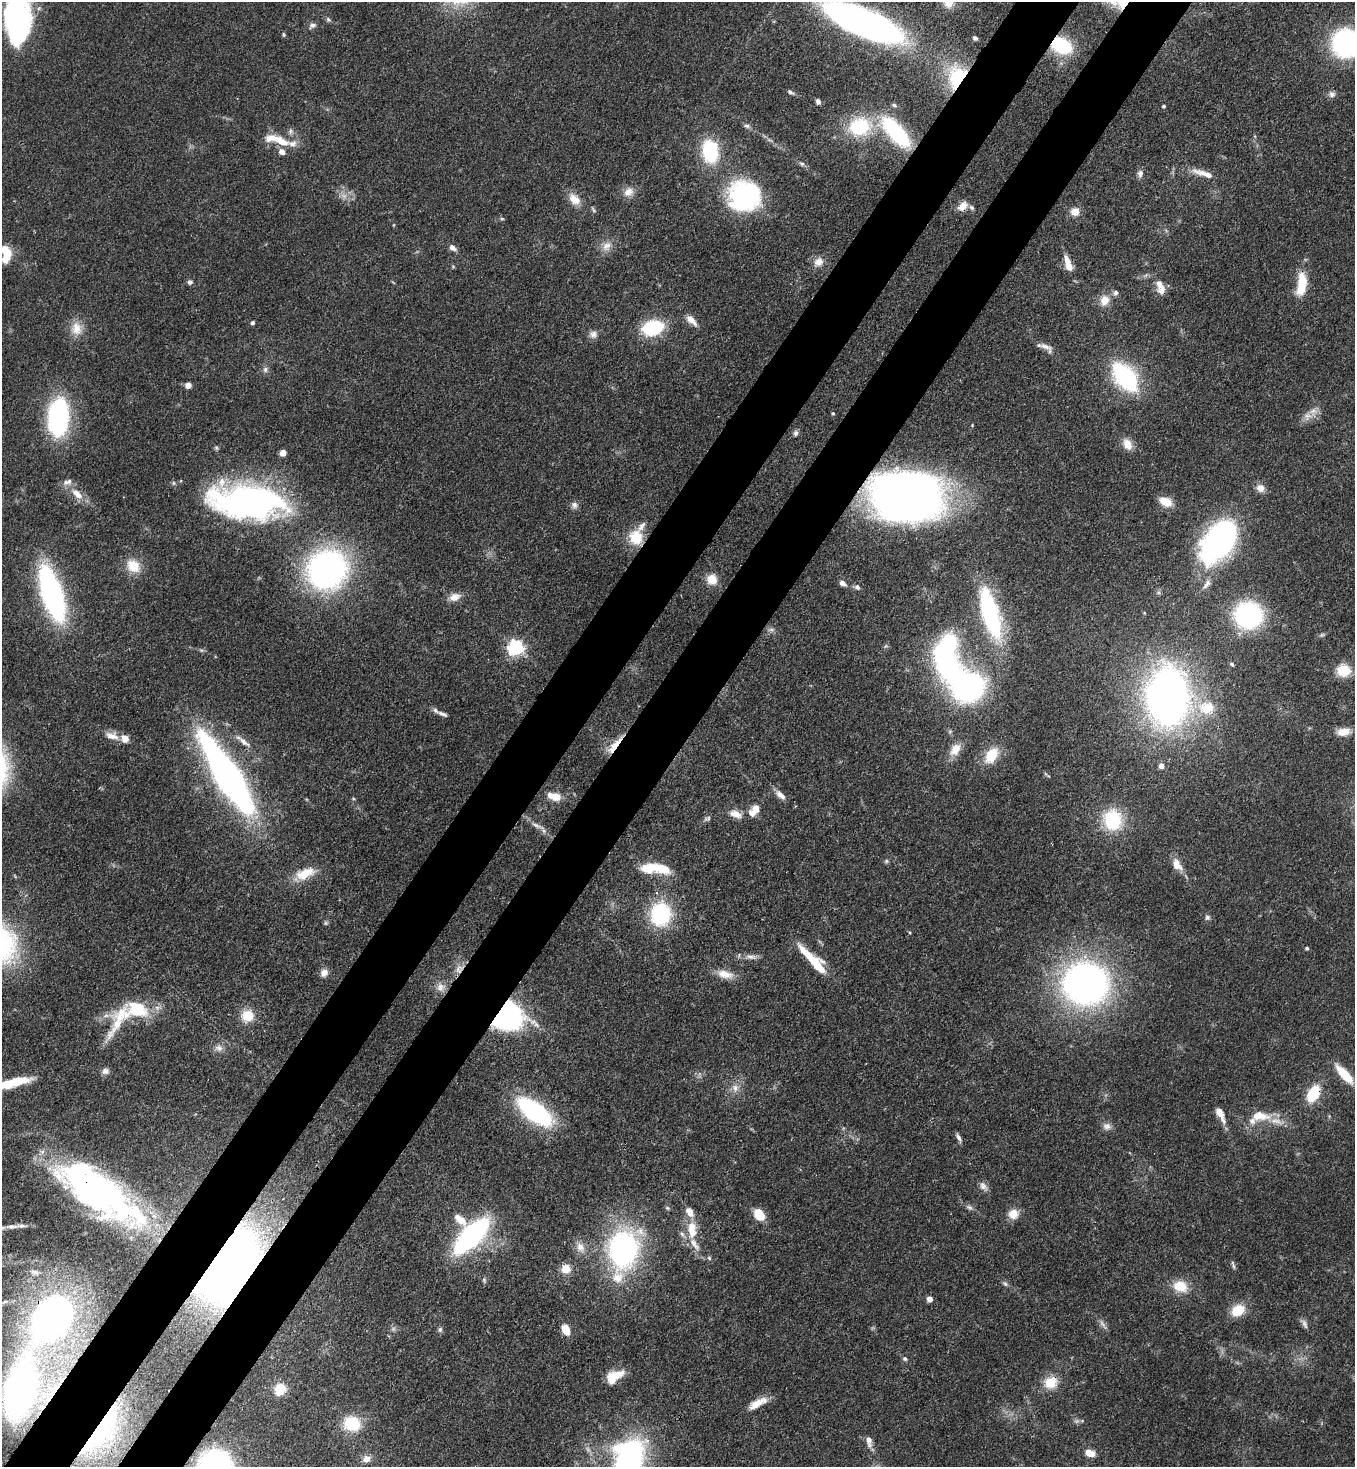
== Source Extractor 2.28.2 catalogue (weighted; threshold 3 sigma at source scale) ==
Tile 7 of 4 x 4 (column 3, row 2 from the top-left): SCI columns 2933-4285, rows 2990-4454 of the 6002 x 5980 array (HDU 1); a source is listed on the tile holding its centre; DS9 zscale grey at full resolution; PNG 1357 x 1469 px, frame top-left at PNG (2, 2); no overlay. Shown black and unused: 10% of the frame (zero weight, under 3 of 4 exposures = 7% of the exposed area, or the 3 px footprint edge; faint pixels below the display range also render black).
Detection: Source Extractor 2.28.2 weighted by HDU 2 'WHT'; one run over the whole footprint, this tile lists its part. Background 0.107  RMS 0.0041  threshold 0.0184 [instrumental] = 3 sigma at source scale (4.5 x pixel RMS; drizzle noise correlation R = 1.50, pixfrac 1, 0.05/0.05 arcsec/px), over >= 5 px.
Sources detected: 205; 2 too faint to see at this stretch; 10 inside a brighter object's white glare — not listed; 24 inside a brighter listed object's ellipse — not listed separately; the other 169 listed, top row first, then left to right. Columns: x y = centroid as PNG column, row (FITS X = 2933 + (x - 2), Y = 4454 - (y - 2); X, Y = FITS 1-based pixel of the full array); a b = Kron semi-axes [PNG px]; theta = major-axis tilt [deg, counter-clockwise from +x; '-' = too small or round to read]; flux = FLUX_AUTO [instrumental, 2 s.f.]
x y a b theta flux
948 3 14 14 - 5.2
19 17 77 25 -87 100
328 20 8 5 -49 0.85
863 22 59 18 -23 290
312 25 10 6 27 1.5
284 35 6 4 -83 0.59
975 38 5 5 - 1.1
1346 43 20 19 - 95
1061 45 22 15 -26 25
957 77 29 21 72 28
790 92 8 4 -29 0.88
1332 94 9 9 - 1.6
818 102 6 5 - 1.2
894 105 6 5 - 0.75
1164 106 4 3 - 0.53
747 126 9 5 -11 1.1
859 127 27 22 15 26
290 131 8 6 74 1.2
896 132 42 16 -48 38
281 141 20 11 -29 7
710 151 23 16 -80 28
802 164 8 6 -29 1
1202 173 31 8 -13 5
1140 174 10 7 76 1.8
628 192 14 12 42 3.9
744 195 28 26 -12 68
344 196 10 6 -29 2.3
574 199 18 12 -47 5.2
962 206 13 9 45 3.7
593 209 10 4 -58 0.72
1075 212 10 9 - 4.1
502 219 6 4 0 0.52
607 246 15 11 52 4
452 248 9 6 -35 2.1
6 252 17 10 -68 7.6
818 262 14 11 40 3.7
1069 266 11 7 -73 5.5
190 282 6 6 - 1.4
1301 284 30 11 83 12
1161 290 13 10 60 3.3
1105 300 15 12 59 5
691 320 16 7 -46 3.9
252 323 5 4 - 0.97
653 328 17 12 15 33
76 329 19 16 -87 6.6
593 334 10 10 - 2.2
1045 346 19 7 -21 2.9
265 370 8 6 75 1.3
1125 377 24 13 -52 68
188 385 7 6 - 2.2
833 413 5 4 - 0.5
1307 416 13 11 33 3.6
58 417 35 18 86 67
796 433 7 6 - 1.1
1127 444 15 10 -64 4.4
283 453 5 4 - 7
1260 488 11 10 - 3.2
77 494 19 10 -41 5.6
906 496 53 37 -7 420
250 501 74 30 -4 160
1166 502 13 8 -27 7.7
574 505 10 9 - 1.7
636 537 18 16 -78 11
1220 540 39 22 54 150
133 566 19 15 -40 7.7
327 569 35 32 46 140
712 579 11 11 - 5.5
843 583 7 5 -33 2.2
1207 584 16 7 55 2.4
857 587 7 6 - 1.3
52 593 36 13 -72 140
455 597 16 10 18 3.8
990 614 52 16 -74 60
1248 615 23 22 - 59
771 630 9 4 8 1
1322 635 7 5 21 0.77
886 646 7 4 34 0.6
516 647 6 6 - 140
947 663 37 21 -68 85
1232 664 6 4 -44 0.66
1343 670 15 13 3 9.6
1168 697 42 30 -90 260
1207 708 25 20 -8 14
443 714 15 5 -22 1.6
1343 732 16 9 8 5
112 736 19 10 -12 4.4
244 742 20 7 -40 3.3
614 745 29 7 51 6.2
955 749 19 12 51 5.6
991 755 20 13 56 11
1161 766 5 5 - 3.2
228 776 62 15 -58 300
780 795 15 7 -42 2.8
553 796 17 9 -14 6.1
754 810 14 8 53 5.6
736 814 19 10 -22 3.9
1113 820 25 22 -76 22
537 826 22 5 -23 2.5
886 861 6 5 - 0.67
1177 865 18 10 -56 4.3
662 869 26 12 -20 10
305 873 27 13 22 9.2
660 914 25 22 82 34
1207 917 7 7 - 1.1
326 923 6 5 - 0.7
1307 948 5 4 - 0.65
751 957 18 6 -8 2.6
816 964 31 11 -48 15
459 969 14 10 47 3.7
324 973 10 9 - 2.6
725 974 23 10 -13 5.7
1085 984 40 36 -11 170
441 987 13 12 - 3.6
157 1008 7 6 - 1.5
247 1016 14 14 - 8
505 1016 22 18 -2 160
120 1018 62 19 54 19
219 1048 11 9 -16 2.3
105 1071 9 7 9 1.8
1344 1074 24 8 -48 12
16 1081 31 10 16 14
735 1088 11 9 -83 3.1
1313 1093 20 12 62 14
535 1111 29 12 -36 82
1220 1114 20 7 -64 4.6
1260 1116 29 13 -2 9.3
1107 1126 12 10 -11 2.2
959 1137 11 5 -60 1.5
983 1186 13 8 -54 2.2
99 1190 63 30 -32 110
969 1207 10 6 -28 1.3
667 1208 6 5 - 0.68
759 1214 11 8 -53 11
1013 1214 13 11 19 4.9
460 1219 18 9 -42 5.6
12 1226 19 6 2 2.7
692 1229 25 13 -88 9.5
471 1236 31 13 46 100
580 1247 14 11 -66 3.9
623 1250 39 26 77 100
709 1258 6 5 - 0.71
224 1261 43 24 43 410
1233 1265 12 3 -71 0.9
566 1269 12 11 - 4.6
34 1272 14 7 -16 2.1
484 1280 7 5 -77 0.75
1005 1284 8 5 -37 1
1180 1286 19 14 -17 8.7
930 1299 4 4 - 3.7
5 1302 13 5 14 1.9
1238 1310 16 12 30 8.8
51 1319 35 23 55 240
1305 1324 14 6 -68 1.6
440 1330 7 5 86 0.96
566 1330 11 7 -68 5.4
905 1359 6 6 - 0.88
614 1377 20 11 33 8.5
1051 1382 18 15 24 8.6
280 1389 13 11 52 8.3
19 1390 34 17 77 240
53 1390 26 17 51 17
757 1403 25 8 29 6.1
1076 1421 7 4 -17 0.93
352 1423 19 16 -14 15
102 1430 59 19 54 39
869 1441 14 6 -83 2.7
1090 1453 10 6 -17 5.4
366 1459 10 8 29 2.9
628 1463 45 25 76 130
Overlapping masked pixels (flux is a lower limit): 16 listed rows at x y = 1061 45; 957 77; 962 206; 1161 290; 906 496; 614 745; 459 969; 505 1016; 1313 1093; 99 1190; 224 1261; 51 1319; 1051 1382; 19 1390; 53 1390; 102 1430
Isophote crosses this tile's border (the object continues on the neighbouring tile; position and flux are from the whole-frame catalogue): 5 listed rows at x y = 948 3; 19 17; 863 22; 1346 43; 628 1463